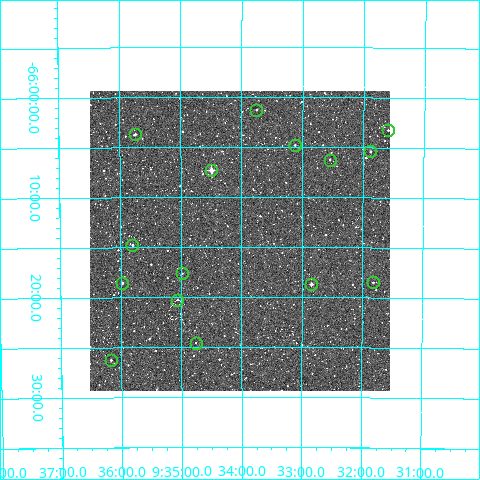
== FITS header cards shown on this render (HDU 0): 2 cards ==
NAXIS1  =                  300
NAXIS2  =                  300

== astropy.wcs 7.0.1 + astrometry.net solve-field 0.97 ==
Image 300 x 300 px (HDU 0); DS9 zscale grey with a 90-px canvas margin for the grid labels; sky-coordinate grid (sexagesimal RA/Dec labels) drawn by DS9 from the SOLVED WCS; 15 Tycho-2 reference stars matched to detected sources circled (green)
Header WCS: RA---TAN/DEC--TAN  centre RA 09:34:02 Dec -66:14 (143.51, -66.24 deg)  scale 6 arcsec/px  FOV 30.0' x 30.0'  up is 0 deg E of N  parity normal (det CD < 0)
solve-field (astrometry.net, Tycho-2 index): VERIFIED the header's WCS against the Tycho-2 star catalogue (verified at 2 index scales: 10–14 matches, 0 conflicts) and refined it, rather than solving blind
Solved WCS: RA---TAN-SIP/DEC--TAN-SIP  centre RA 09:34:02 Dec -66:14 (143.51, -66.24 deg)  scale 6 arcsec/px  FOV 30.0' x 30.0'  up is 0 deg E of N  parity normal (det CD < 0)
The solver's refit moves the header's centre by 0.65 arcsec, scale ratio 0.9993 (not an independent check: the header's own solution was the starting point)
Tycho-2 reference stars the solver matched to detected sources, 15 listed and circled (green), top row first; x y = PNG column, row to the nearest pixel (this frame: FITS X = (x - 90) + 1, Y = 300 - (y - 91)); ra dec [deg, ICRS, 3 dp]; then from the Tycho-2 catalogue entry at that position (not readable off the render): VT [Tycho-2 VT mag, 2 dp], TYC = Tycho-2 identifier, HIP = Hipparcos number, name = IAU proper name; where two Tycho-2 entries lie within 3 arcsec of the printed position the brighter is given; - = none
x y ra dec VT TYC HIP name
256 110 143.439 -66.022 11.11 8953-1247-1 - -
388 130 142.899 -66.054 10.90 8953-1606-1 - -
135 134 143.937 -66.062 10.72 8953-1536-1 - -
295 145 143.281 -66.080 10.95 8953-1320-1 - -
370 151 142.970 -66.090 10.78 8953-1310-1 - -
330 160 143.136 -66.104 11.04 8953-1343-1 - -
211 170 143.624 -66.122 7.47 8953-1555-1 46978 -
132 245 143.950 -66.246 10.56 8953-774-1 - -
182 273 143.746 -66.294 11.94 8953-1680-1 - -
373 282 142.954 -66.308 11.35 8953-1612-1 - -
122 283 143.994 -66.309 10.48 8953-1737-1 - -
311 284 143.211 -66.312 9.18 8953-648-1 - -
177 300 143.766 -66.338 12.32 8953-1600-1 - -
196 343 143.690 -66.410 11.25 8953-1091-1 - -
111 360 144.043 -66.438 10.50 8953-907-1 - -